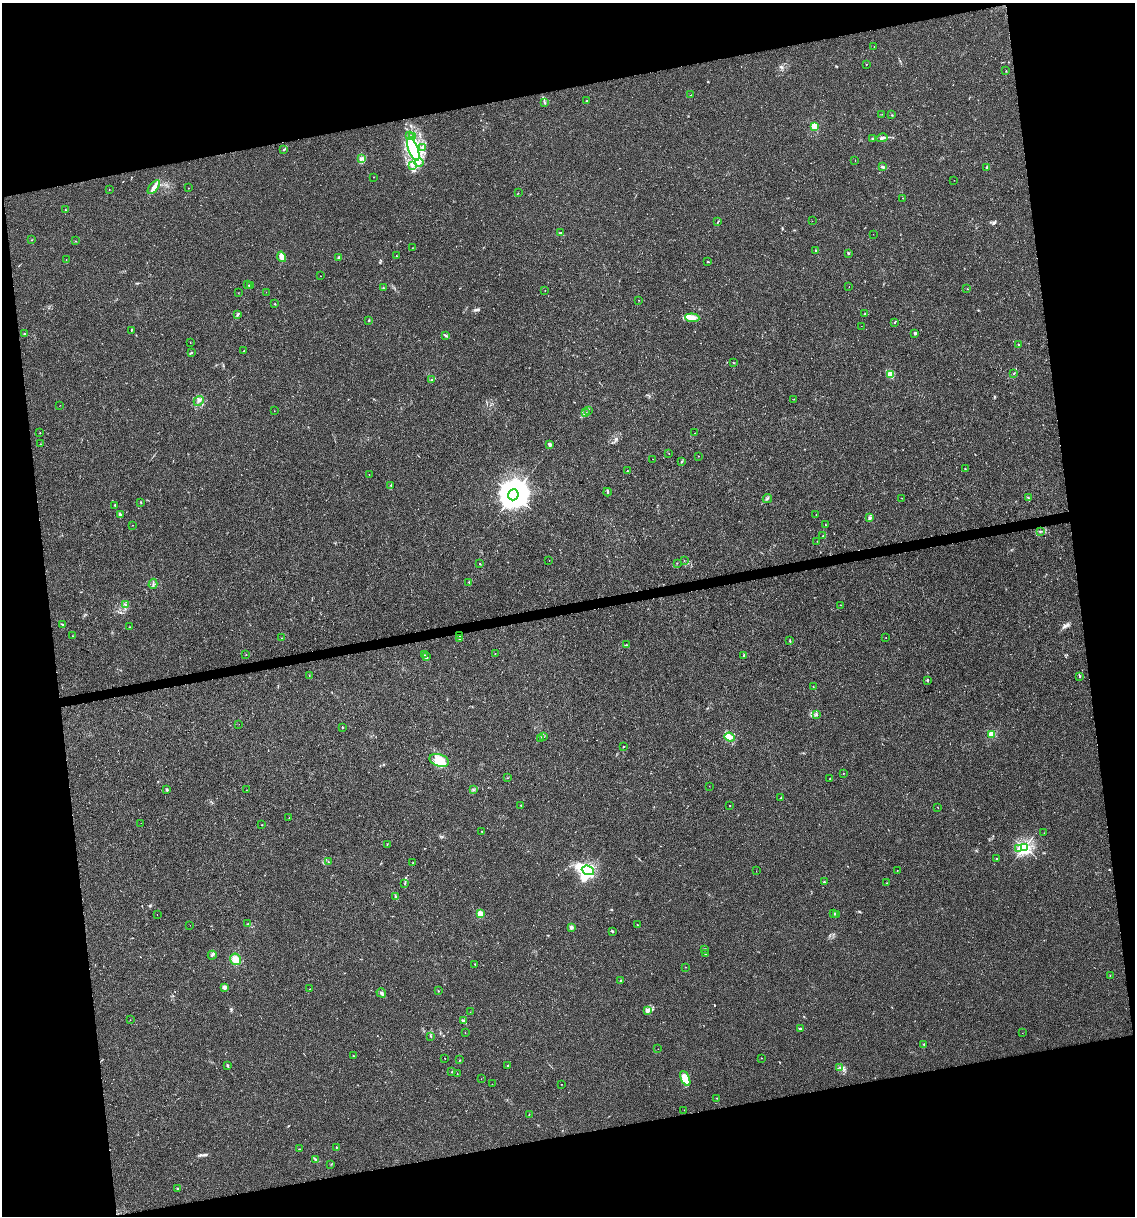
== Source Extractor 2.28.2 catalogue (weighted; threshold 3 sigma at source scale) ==
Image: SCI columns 72-4601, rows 1-4855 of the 4627 x 4856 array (HDU 1 of 3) = the unmasked area's bounding box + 8 px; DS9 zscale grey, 4 x 4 block average (1 PNG px = mean of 4 x 4 image px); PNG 1137 x 1218 px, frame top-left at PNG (2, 3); each listed source drawn as its Kron ellipse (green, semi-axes under 4 px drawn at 4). Shown black and unused: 24% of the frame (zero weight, under 2 of 3 exposures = <1% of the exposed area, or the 3 px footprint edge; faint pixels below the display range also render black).
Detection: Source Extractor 2.28.2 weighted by HDU 2 'WHT'. Background 0.0176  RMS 0.0045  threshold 0.0202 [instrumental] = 3 sigma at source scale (4.5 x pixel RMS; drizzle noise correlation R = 1.50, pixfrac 1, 0.0396/0.0396 arcsec/px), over >= 5 px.
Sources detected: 239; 1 too faint to see at this stretch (4 x 4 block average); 1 inside a brighter object's white glare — neither listed nor drawn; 2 coinciding with a brighter row at this scale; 13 inside a brighter listed object's ellipse — not listed separately; the other 222 listed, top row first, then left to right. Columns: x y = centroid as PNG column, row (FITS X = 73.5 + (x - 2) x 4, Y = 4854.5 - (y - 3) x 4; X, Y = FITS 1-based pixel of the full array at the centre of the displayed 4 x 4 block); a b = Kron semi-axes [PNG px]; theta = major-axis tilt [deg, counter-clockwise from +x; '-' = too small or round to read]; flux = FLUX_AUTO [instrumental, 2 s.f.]
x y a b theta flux
874 47 2 2 - 0.74
866 64 2 2 - 0.84
1006 71 2 2 - 1.5
691 95 2 2 - 1.3
586 101 3 2 - 1.1
545 103 2 2 - 0.95
882 114 2 2 - 0.63
892 115 2 2 - 1.4
815 126 2 2 - 130
410 136 2 2 - 1.6
412 137 2 2 - 1.4
873 138 4 2 - 2.3
882 138 5 3 - 6.4
422 148 2 2 - 1.8
284 149 3 2 - 2
413 149 12 5 -70 36
362 158 2 2 - 1.7
855 161 2 2 - 0.79
419 163 4 2 - 5.1
412 165 3 2 - 3.1
883 167 3 2 - 3.9
987 167 3 2 - 2
374 177 2 2 - 0.69
954 180 2 2 - 0.86
154 187 8 3 51 13
188 188 2 2 - 0.68
109 190 2 2 - 0.85
518 193 2 2 - 0.6
903 198 2 2 - 0.72
65 210 2 2 - 1.4
812 221 2 2 - 0.46
718 222 3 2 - 2
560 233 4 2 - 2.5
873 234 2 2 - 0.53
32 240 2 2 - 1
76 241 2 2 - 0.82
412 248 2 2 - 0.64
815 250 2 2 - 1.7
848 253 2 2 - 7.6
396 256 2 2 - 0.75
282 257 5 3 - 17
338 257 3 2 - 3
66 259 2 2 - 2
708 262 2 2 - 1.9
320 276 2 2 - 0.46
247 285 2 2 - 0.93
250 285 4 3 - 3.8
849 287 2 2 - 2.1
383 288 2 2 - 1.6
967 289 2 2 - 0.8
545 291 2 2 - 0.83
266 292 2 2 - 0.41
238 293 2 2 - 0.71
638 300 2 2 - 0.75
275 304 3 2 - 1.5
237 314 2 2 - 2.5
864 314 2 2 - 1.1
692 318 7 4 -5 13
369 320 2 2 - 1.9
894 322 2 2 - 1.3
861 326 2 2 - 0.42
131 330 3 2 - 1.3
915 333 3 2 - 4.1
24 334 2 2 - 2.2
446 336 3 2 - 3.7
190 343 2 2 - 0.58
1019 345 2 2 - 2
244 351 2 2 - 1.6
191 353 3 2 - 1.7
733 363 2 2 - 1.1
1014 373 2 2 - 0.81
891 374 3 2 - 3
432 379 2 2 - 1
794 399 2 2 - 0.5
199 401 5 2 - 5.4
60 405 2 2 - 0.98
589 410 2 2 - 0.91
274 411 2 2 - 0.52
585 413 2 2 - 1.6
40 433 2 2 - 1.2
694 433 2 2 - 0.79
40 444 2 2 - 0.78
550 444 2 2 - 32
669 453 2 2 - 0.69
699 456 2 2 - 0.71
653 459 2 2 - 0.42
682 461 3 2 - 1.9
965 469 2 2 - 1.1
627 471 2 2 - 1.4
369 475 2 2 - 1.1
391 485 3 2 - 2.5
608 492 4 2 - 2.4
513 495 5 5 - 5600
767 498 5 2 - 3.4
902 498 2 2 - 0.48
1028 498 4 2 - 1.8
141 502 2 2 - 1.6
115 505 2 2 - 2.7
120 514 3 2 - 6.2
816 515 2 2 - 1.1
869 518 3 2 - 2.5
133 525 2 2 - 0.56
825 525 2 2 - 0.9
1040 531 3 2 - 2.5
823 536 2 2 - 1.7
817 541 2 2 - 0.61
549 560 2 2 - 0.69
684 561 2 2 - 0.65
677 563 2 2 - 1.1
479 564 2 2 - 1.1
469 582 2 2 - 3.1
153 584 5 2 - 2.5
126 605 2 2 - 1.6
841 605 2 2 - 0.86
62 625 2 2 - 1.7
129 627 2 2 - 1.2
73 636 2 2 - 0.84
459 636 2 2 - 9.4
282 638 2 2 - 0.79
886 638 2 2 - 1.9
459 639 2 2 - 1.4
790 640 3 2 - 2.4
627 645 2 2 - 1.6
495 653 2 2 - 0.65
246 655 2 2 - 0.69
425 655 2 2 - 0.99
744 655 3 2 - 2.2
427 656 2 2 - 1.5
309 675 2 2 - 1.1
1080 676 2 2 - 2.7
928 680 4 2 - 2.3
813 686 2 2 - 1.9
817 714 2 2 - 2.2
239 724 2 2 - 0.49
342 727 2 2 - 2.1
992 734 2 2 - 140
544 737 2 2 - 0.63
730 737 5 3 - 14
540 739 2 2 - 0.53
623 746 2 2 - 4.4
439 760 10 6 -18 39
843 773 2 2 - 1.1
507 778 2 2 - 0.83
830 779 2 2 - 0.68
709 786 2 2 - 0.46
473 789 2 2 - 0.96
167 790 3 2 - 4.6
246 790 2 2 - 0.49
781 798 2 2 - 1.5
521 805 2 2 - 2
730 805 2 2 - 0.65
937 807 2 2 - 0.86
289 818 2 2 - 0.62
141 823 2 2 - 0.49
262 825 2 2 - 1.1
482 832 2 2 - 3.9
1044 833 2 2 - 0.55
387 844 2 2 - 1
1024 848 2 2 - 660
1018 849 2 2 - 3.8
997 859 2 2 - 3.4
328 862 2 2 - 0.93
413 863 2 2 - 1.7
588 870 6 4 -20 380
897 870 2 2 - 2.1
756 871 2 2 - 0.36
824 882 3 2 - 2.5
405 883 3 2 - 2
887 883 2 2 - 2
396 896 3 2 - 3
157 914 2 2 - 0.44
480 914 2 2 - 100
834 914 3 2 - 2.8
836 914 3 2 - 2.2
247 924 2 2 - 1.2
190 925 2 2 - 0.6
638 925 2 2 - 1.2
571 927 2 2 - 37
612 931 4 2 - 1.8
704 949 2 2 - 1.4
705 954 2 2 - 1.4
212 955 4 2 - 3.6
236 959 6 5 - 21
475 964 2 2 - 1.5
685 967 2 2 - 0.8
1110 975 2 2 - 0.75
621 981 2 2 - 3.3
224 987 4 3 - 10
310 989 2 2 - 0.79
438 991 2 2 - 0.96
381 993 5 3 - 5.3
648 1011 4 2 - 4.6
470 1012 2 2 - 0.52
130 1020 2 2 - 0.6
464 1021 3 2 - 3
801 1029 3 2 - 4.5
465 1033 2 2 - 0.5
1022 1033 2 2 - 0.48
431 1037 3 2 - 1.5
924 1044 2 2 - 2.3
658 1049 2 2 - 0.5
354 1056 2 2 - 1.1
445 1058 2 2 - 0.93
761 1058 2 2 - 0.64
459 1060 2 2 - 0.86
227 1065 4 2 - 3
508 1066 2 2 - 1
840 1067 2 2 - 0.79
452 1072 2 2 - 2.4
457 1074 2 2 - 0.64
685 1078 8 3 -65 54
481 1079 2 2 - 0.79
492 1084 2 2 - 0.73
562 1084 2 2 - 0.7
717 1098 2 2 - 1.1
684 1110 2 2 - 0.55
529 1114 2 2 - 0.8
336 1148 2 2 - 1
300 1149 2 2 - 0.86
316 1159 3 2 - 2.2
331 1164 2 2 - 0.74
178 1188 3 2 - 3
Diffuse or blended objects may show on this block-average render without a row.